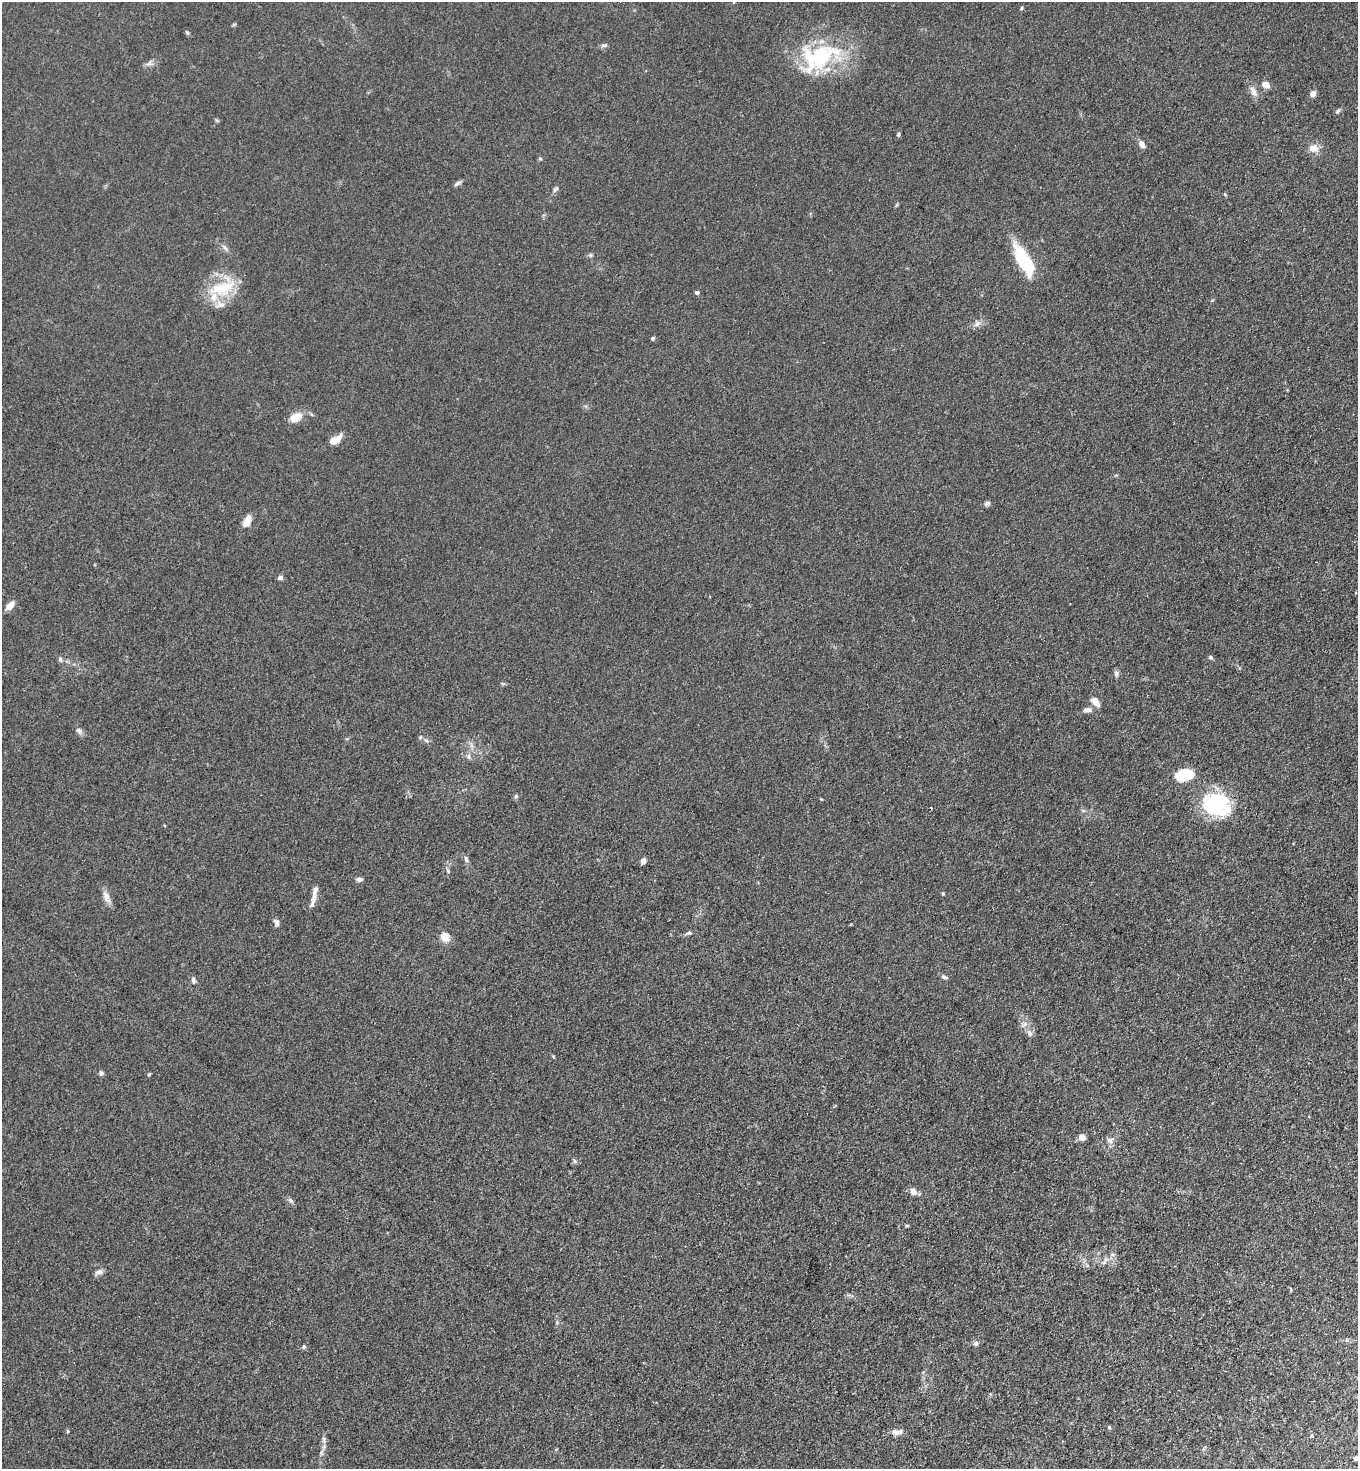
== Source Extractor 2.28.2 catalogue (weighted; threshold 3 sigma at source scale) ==
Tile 6 of 4 x 4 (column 2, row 2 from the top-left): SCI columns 1557-2912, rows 2974-4440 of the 5963 x 5945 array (HDU 1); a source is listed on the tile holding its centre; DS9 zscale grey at full resolution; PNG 1360 x 1471 px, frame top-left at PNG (2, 2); no overlay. Shown black and unused: <1% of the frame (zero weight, under 3 of 4 exposures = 5% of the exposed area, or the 3 px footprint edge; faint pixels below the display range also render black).
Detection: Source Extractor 2.28.2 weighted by HDU 2 'WHT'; one run over the whole footprint, this tile lists its part. Background 0.103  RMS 0.0074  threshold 0.0333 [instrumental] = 3 sigma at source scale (4.5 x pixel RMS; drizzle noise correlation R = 1.50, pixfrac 1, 0.05/0.05 arcsec/px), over >= 5 px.
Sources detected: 75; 1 inside a brighter object's white glare — not listed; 5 inside a brighter listed object's ellipse — not listed separately; the other 69 listed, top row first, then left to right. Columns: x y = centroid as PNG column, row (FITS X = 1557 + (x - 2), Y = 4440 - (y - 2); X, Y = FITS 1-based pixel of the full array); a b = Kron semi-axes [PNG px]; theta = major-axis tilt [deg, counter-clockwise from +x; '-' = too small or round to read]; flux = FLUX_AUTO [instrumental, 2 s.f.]
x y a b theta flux
1022 8 5 3 - 0.99
187 33 6 5 - 1.1
603 45 9 4 0 1.6
820 55 54 31 40 66
149 64 9 4 0 2.1
1266 84 7 6 - 6.9
1254 92 16 7 -60 4.5
1313 93 7 6 - 3.4
1337 111 7 5 41 1.5
898 134 6 4 68 1
1142 144 8 6 -63 3.9
1313 148 10 9 - 7.3
540 159 6 4 0 0.91
457 183 11 4 31 1.9
556 189 10 5 47 1.8
1225 194 5 4 - 0.87
591 255 6 4 71 1.1
1024 260 32 12 -61 43
223 288 40 20 23 31
697 292 5 4 - 1.8
977 323 9 6 49 2.9
653 338 4 4 - 1.2
296 417 17 10 25 8.8
335 440 14 7 30 9.5
987 503 8 5 21 1.9
247 521 15 8 63 6.3
280 578 5 5 - 2.7
10 606 11 6 47 5.8
1210 657 7 5 -15 1.2
60 659 7 5 -65 1.5
1116 673 8 7 - 2
1096 702 10 6 -50 6.3
1087 710 12 6 -1 3.3
79 730 9 6 -51 2.3
420 737 6 4 88 0.96
469 757 6 5 - 1.6
1185 775 23 13 10 19
516 796 6 5 - 1.2
1214 805 29 27 -41 51
466 859 10 5 -71 1.9
643 861 7 5 72 3.1
448 871 6 4 -48 1.1
359 879 7 5 -11 2.1
943 894 6 3 -20 0.73
106 897 19 7 -68 5
313 899 14 7 80 4
276 923 10 6 -77 2.5
689 933 6 5 - 1.5
445 937 5 5 - 28
944 977 9 4 -18 1.6
193 980 10 5 -81 1.9
1030 1033 10 6 -64 2.9
101 1073 5 5 - 1.8
149 1074 4 3 - 0.8
1082 1137 7 6 - 4.6
1110 1140 9 8 - 3.2
575 1161 7 5 -73 1.3
913 1191 10 8 -63 3.6
290 1200 9 5 -42 1.8
907 1226 6 3 -18 0.74
99 1272 12 6 7 2.5
976 1343 6 6 - 2.1
304 1347 6 5 - 1.2
1109 1427 5 4 - 0.9
68 1431 5 3 - 0.8
897 1432 15 7 4 4.3
1311 1436 5 3 - 0.74
324 1440 10 5 -78 2.5
1356 1458 6 5 - 1.9
Isophote crosses this tile's border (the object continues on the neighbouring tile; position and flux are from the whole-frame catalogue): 1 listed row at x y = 1356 1458